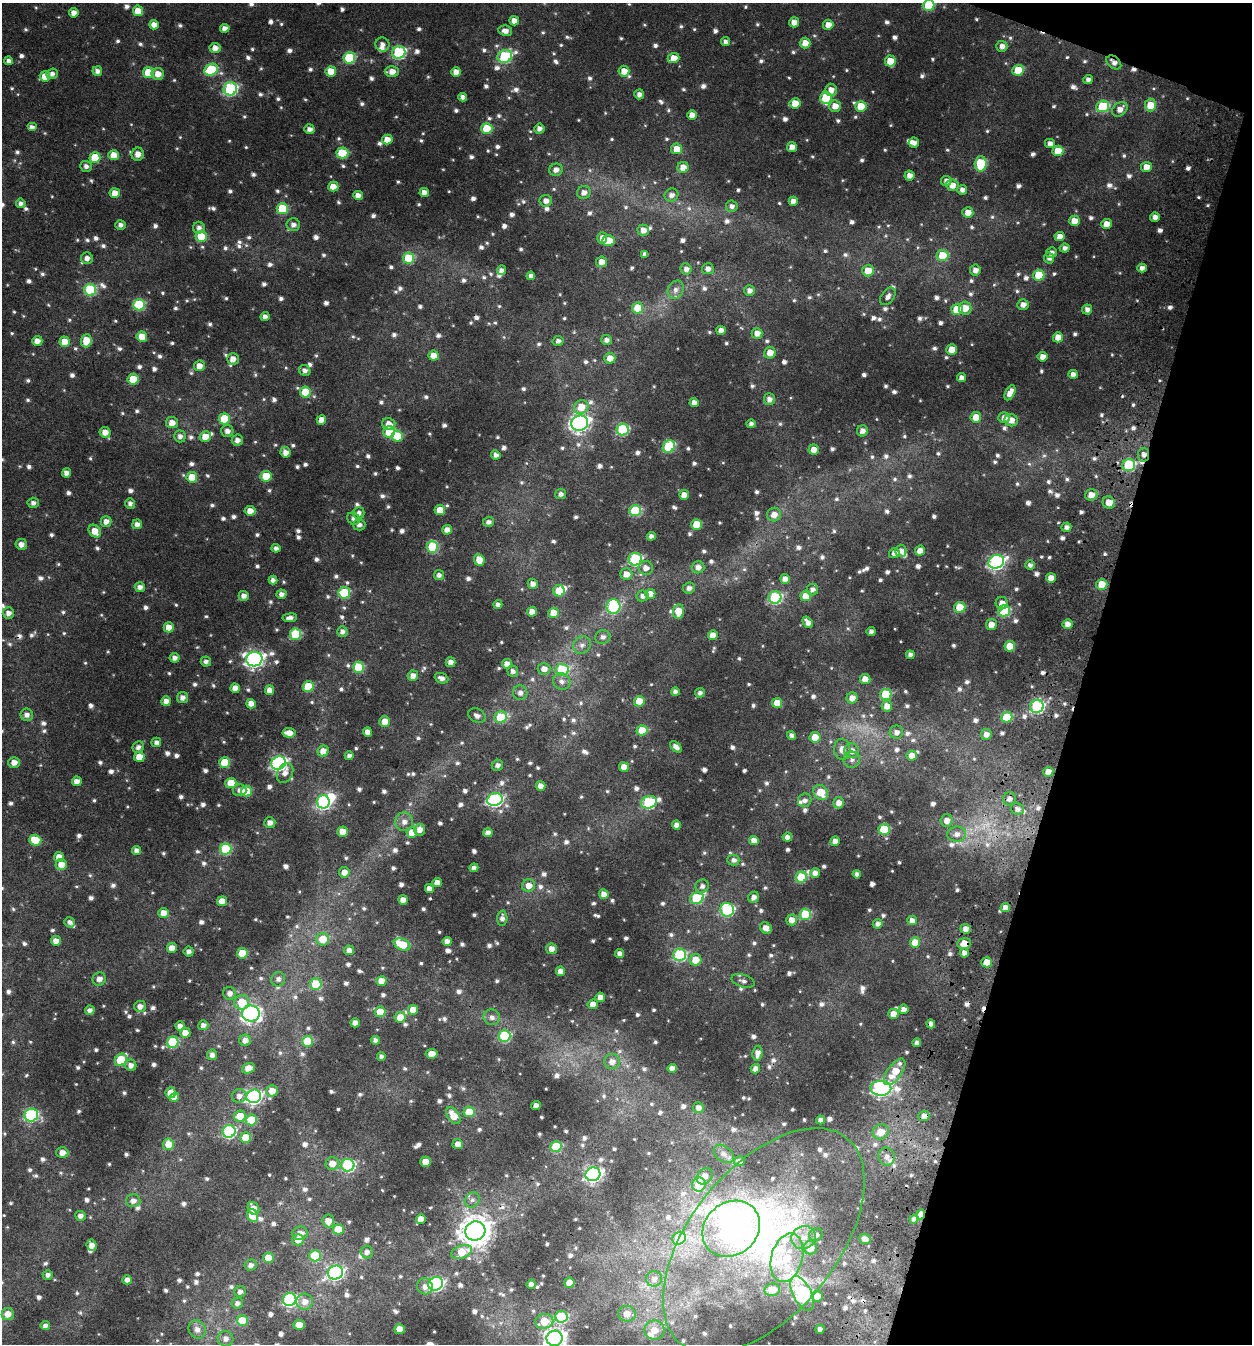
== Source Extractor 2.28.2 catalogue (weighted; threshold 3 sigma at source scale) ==
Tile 8 of 4 x 4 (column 4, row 2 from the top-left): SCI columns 4083-5332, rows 2742-4083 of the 5726 x 5472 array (HDU 1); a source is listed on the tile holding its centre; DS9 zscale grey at full resolution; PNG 1254 x 1346 px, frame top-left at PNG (2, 3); each listed source drawn as its Kron ellipse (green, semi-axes under 4 px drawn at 4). Shown black and unused: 15% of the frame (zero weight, under 3 of 4 exposures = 6% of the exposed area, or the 3 px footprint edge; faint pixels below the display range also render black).
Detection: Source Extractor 2.28.2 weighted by HDU 2 'WHT'; one run over the whole footprint, this tile lists its part. Background 0.00562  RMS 0.0041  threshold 0.0184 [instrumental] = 3 sigma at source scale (4.5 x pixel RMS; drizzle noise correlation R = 1.50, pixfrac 1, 0.0396/0.0396 arcsec/px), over >= 5 px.
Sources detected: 1338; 7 too faint to see at this stretch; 2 inside a brighter object's white glare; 9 cosmic-ray / hot-pixel residue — neither listed nor drawn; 18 inside a brighter listed object's ellipse — not listed separately; of the other 1302, all 500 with FLUX_AUTO >= 1.81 (the completeness limit of this list) listed and drawn (802 fainter detections not listed), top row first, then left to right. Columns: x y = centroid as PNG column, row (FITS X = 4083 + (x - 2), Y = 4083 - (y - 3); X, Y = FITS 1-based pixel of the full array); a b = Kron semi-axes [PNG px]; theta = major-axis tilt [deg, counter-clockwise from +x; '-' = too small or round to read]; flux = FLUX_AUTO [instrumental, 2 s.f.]
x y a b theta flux
929 5 6 5 - 22
138 11 5 5 - 6.3
74 13 5 4 - 3.4
514 21 5 4 - 3.8
794 22 5 5 - 4.4
154 25 5 4 - 3.5
828 25 5 5 - 4.3
225 28 5 4 - 2.6
505 31 7 5 -12 2.9
726 42 4 4 - 2
805 43 5 5 - 5.2
382 44 7 7 - 2.3
1002 46 5 5 - 2.7
215 48 5 5 - 3.6
399 52 6 6 - 56
505 56 7 6 - 49
349 58 6 5 - 34
673 58 6 5 - 6.6
9 61 4 4 - 2.1
890 61 5 5 - 7.7
1114 62 8 5 -40 2.6
211 70 7 5 32 31
1018 70 6 5 - 15
97 71 5 4 - 2.4
331 71 5 5 - 8.8
392 71 7 5 1 4.2
624 71 5 5 - 5.2
456 72 5 5 - 4.8
148 73 5 5 - 15
52 74 6 5 - 2.1
158 74 6 6 - 4.6
45 76 5 5 - 5.5
1088 80 5 4 - 2.1
230 89 7 6 - 71
831 90 6 6 - 3.7
639 94 5 5 - 2.2
462 97 4 4 - 2.1
826 98 6 6 - 22
795 103 5 5 - 8.2
1150 105 6 5 - 9.1
835 106 6 6 - 4.7
861 106 5 5 - 11
1103 106 6 5 - 30
1120 109 8 6 40 3.7
692 115 5 4 - 3.4
32 127 5 4 - 2.6
487 128 5 5 - 16
309 129 5 5 - 2.4
539 129 5 5 - 2.3
387 140 5 5 - 5
914 143 5 5 - 2.7
1050 143 5 4 - 2.3
792 147 5 5 - 3.8
677 149 5 5 - 6.1
1058 151 5 5 - 10
342 153 6 5 - 20
138 154 6 6 - 3.5
114 155 5 5 - 6.1
95 158 5 5 - 17
981 164 7 6 - 23
86 166 6 5 - 2.1
683 167 5 5 - 4.6
1146 167 5 5 - 4.7
556 170 7 6 - 2.8
909 176 5 5 - 3
946 181 5 5 - 2.4
952 185 6 6 - 4.2
333 187 5 5 - 6
962 190 5 4 - 2.2
424 192 4 4 - 2.5
584 192 7 6 - 3
115 193 5 5 - 5.3
358 195 5 4 - 3.6
671 195 7 6 - 2.5
546 201 6 6 - 2.7
793 201 4 4 - 3.3
21 203 5 4 - 1.9
732 206 6 5 - 1.8
282 209 5 5 - 24
968 212 5 5 - 4.6
1155 217 5 4 - 2.6
1074 221 5 5 - 5.5
1107 224 5 5 - 4.5
120 225 5 5 - 2.1
293 225 6 6 - 2.4
199 228 6 6 - 1.9
643 230 6 5 - 3.4
201 237 5 5 - 14
1060 237 5 4 - 4
602 238 6 5 - 2.6
608 241 6 5 - 11
1065 248 5 4 - 1.8
1051 252 5 5 - 2
645 254 4 4 - 2
942 255 6 5 - 13
87 258 6 5 - 2.9
408 258 5 5 - 21
1049 258 5 5 - 2
602 262 5 5 - 3.9
1142 268 5 4 - 2.3
686 269 6 5 - 2.6
708 269 6 5 - 2.3
501 270 5 4 - 1.8
975 270 5 5 - 3
868 271 6 5 - 6.5
1039 275 5 5 - 16
531 276 4 4 - 2.2
90 290 6 6 - 39
676 290 9 7 64 2.5
749 290 5 5 - 2.4
888 296 10 6 53 2.4
139 305 6 5 - 33
1023 305 5 5 - 2.7
638 308 5 5 - 11
965 308 6 6 - 5.2
957 309 6 5 - 17
1087 309 5 5 - 2.3
265 317 4 4 - 2.2
721 330 5 4 - 2.9
757 333 5 5 - 3.5
142 337 5 5 - 8.7
1058 337 5 5 - 5.4
606 340 5 5 - 2.2
37 341 5 5 - 3.3
86 341 6 5 - 8.3
558 341 5 5 - 2
65 342 5 5 - 6.7
952 349 5 5 - 6.5
770 353 6 5 - 5.1
434 356 5 5 - 6.3
1043 357 5 4 - 3.8
610 358 5 5 - 4
233 359 6 6 - 3.9
199 366 5 5 - 4.2
305 370 6 5 - 2.1
1073 374 4 4 - 3
961 378 4 4 - 2.7
133 379 5 5 - 12
305 392 5 5 - 14
1010 393 8 4 63 4.6
769 399 6 5 - 2.6
694 403 4 4 - 2.6
581 407 7 6 - 7.7
976 417 5 5 - 6.7
1004 418 6 5 - 2.9
224 419 5 5 - 17
321 420 5 4 - 4.2
1011 420 7 6 - 4
172 423 6 5 - 4.3
580 423 8 7 - 170
389 424 6 6 - 4.7
751 424 4 4 - 1.9
622 429 6 6 - 41
227 431 6 6 - 2.7
862 431 5 5 - 2.7
105 432 5 5 - 4.1
389 432 6 5 - 20
180 436 6 5 - 2
397 436 5 5 - 16
205 437 6 5 - 5.6
237 440 5 5 - 2.5
669 446 6 5 - 33
814 449 5 5 - 3.8
285 452 5 5 - 3.4
496 455 5 4 - 2
1143 455 7 5 83 2.2
1129 465 6 6 - 39
66 473 4 4 - 2.6
266 476 5 5 - 15
192 477 5 5 - 10
561 494 5 5 - 1.9
684 495 5 5 - 4.3
1091 495 6 5 - 5.1
33 503 5 5 - 2
130 503 5 5 - 1.9
1109 503 6 6 - 5.9
440 510 5 5 - 8.3
250 511 5 5 - 4.4
635 511 6 5 - 28
359 513 6 5 - 2
774 515 7 6 - 3.9
353 519 7 5 -38 1.9
106 521 5 5 - 3.2
488 522 5 5 - 1.9
137 524 5 5 - 2.6
696 524 5 5 - 12
359 525 6 5 - 2
1066 527 5 4 - 2
447 530 5 4 - 3.1
95 531 7 5 -48 5.8
651 536 4 4 - 2
21 544 6 5 - 3.1
432 547 6 5 - 29
276 548 4 4 - 2
901 551 6 5 - 2.3
920 551 5 5 - 5.3
894 553 5 5 - 2.7
635 559 6 6 - 59
479 560 6 5 - 6.6
996 562 8 6 26 110
1030 565 4 4 - 1.8
698 567 6 6 - 3.1
646 568 7 7 - 3.3
626 574 6 5 - 4.6
439 575 5 5 - 2
1051 578 5 5 - 4.7
785 579 5 4 - 3.1
273 580 4 4 - 2.1
533 584 5 5 - 2.8
1102 584 5 5 - 11
140 587 5 5 - 2.5
689 588 6 5 - 2.2
812 589 6 5 - 1.9
559 591 6 5 - 9.3
344 593 6 5 - 23
281 594 5 5 - 2.4
650 594 5 5 - 5.1
244 596 5 5 - 2.6
643 596 6 5 - 1.9
806 596 5 5 - 6.8
775 597 6 6 - 50
1002 603 6 6 - 3.3
498 605 4 4 - 2.1
613 606 7 7 - 43
960 607 5 5 - 14
678 611 7 5 84 9
1004 611 6 5 - 27
532 612 5 5 - 3.8
8 613 6 5 - 3
554 613 5 5 - 9.2
290 618 7 4 6 2
808 622 6 4 -52 2.7
1068 624 5 5 - 3.5
991 625 5 5 - 5
169 627 5 5 - 4.7
871 631 4 4 - 2
342 632 5 5 - 2.2
295 634 5 5 - 28
713 635 5 5 - 4
603 637 7 7 - 2.2
582 645 9 8 - 2.3
1010 646 5 5 - 9.4
910 655 4 4 - 2
175 658 5 5 - 2.5
254 659 8 7 - 180
206 661 5 5 - 1.9
450 662 5 5 - 3.2
507 664 5 5 - 3.8
359 667 5 5 - 24
544 669 6 6 - 3.3
562 670 6 6 - 35
513 671 5 5 - 1.9
413 676 5 5 - 3.3
442 678 7 5 -21 2.4
865 679 5 5 - 5.3
562 681 9 8 - 2.5
308 687 5 5 - 19
235 688 5 4 - 3.9
270 690 5 4 - 3.9
675 692 4 4 - 1.9
520 693 7 7 - 2.4
700 693 5 4 - 1.8
886 694 5 5 - 26
182 698 5 5 - 2.7
852 698 5 5 - 3.8
166 701 5 4 - 3.5
639 701 5 5 - 10
777 703 5 5 - 7.3
251 704 5 4 - 3.9
887 706 5 5 - 4.7
1037 706 7 6 - 60
27 715 6 6 - 2.4
477 716 9 6 -27 2.1
501 717 6 5 - 23
1007 717 5 5 - 20
385 722 5 5 - 5.5
642 730 5 5 - 9.6
368 732 4 4 - 3.5
896 732 7 6 - 2.9
289 733 6 5 - 4.6
986 734 5 5 - 2.9
791 736 5 4 - 2
815 737 5 5 - 8.6
156 742 5 4 - 2
138 747 6 5 - 1.9
676 747 7 4 -42 2.5
842 749 10 8 -86 4.5
323 751 5 5 - 4.6
852 751 7 7 - 3.9
349 756 4 4 - 2.1
912 756 5 5 - 5.7
139 757 5 5 - 7.4
852 760 8 8 - 2.1
14 762 5 5 - 3.8
224 763 5 5 - 18
279 763 7 6 - 120
497 765 6 5 - 1.9
624 767 5 5 - 5.6
1048 772 5 5 - 4.6
285 773 10 7 62 3
77 781 5 5 - 3.3
231 783 5 5 - 10
541 786 5 4 - 4.6
240 790 7 6 - 2.3
246 791 5 5 - 17
821 792 8 6 -50 12
1009 799 7 6 - 2.2
495 800 8 6 18 85
805 800 7 6 - 1.9
323 802 6 6 - 84
649 802 8 6 16 54
839 803 5 5 - 4.1
1017 809 6 6 - 2
947 820 6 6 - 3.6
404 822 9 9 - 3.2
270 823 5 5 - 2.5
676 825 4 4 - 3.1
884 829 5 5 - 24
420 830 6 5 - 3.1
342 832 5 5 - 5.6
412 833 5 5 - 7.9
488 833 5 4 - 2.7
957 834 9 7 6 3
787 837 4 4 - 2.5
35 840 6 5 - 16
754 840 5 4 - 3.7
835 841 5 4 - 3.6
226 849 5 5 - 30
136 851 4 4 - 2.2
59 857 5 4 - 4.5
733 860 6 5 - 2
61 864 5 5 - 4.8
474 868 4 4 - 2
344 872 5 5 - 4
815 873 5 5 - 2.8
857 874 4 4 - 2
801 877 5 5 - 25
437 882 5 4 - 4.1
529 886 6 6 - 4.2
702 886 7 6 - 1.9
429 888 4 4 - 3.6
604 894 5 5 - 3.5
754 897 6 5 - 2.7
697 898 7 5 30 32
403 900 5 4 - 4.1
222 901 5 5 - 4.2
1005 907 4 4 - 3.6
727 910 7 6 - 51
164 913 5 5 - 4.9
805 914 5 5 - 29
502 918 7 5 88 2
792 920 5 5 - 4
912 920 5 4 - 3
70 922 5 4 - 2
878 924 5 4 - 2.1
766 928 6 5 - 3.7
966 929 5 5 - 3.1
323 939 6 6 - 9.3
56 941 5 5 - 3.6
447 941 4 4 - 2.9
915 942 5 5 - 7.8
964 944 7 5 7 6.2
402 945 8 5 -24 12
172 948 5 5 - 4.3
551 949 5 5 - 3.2
349 950 5 4 - 3.3
189 952 5 5 - 1.9
242 953 5 5 - 15
964 953 4 4 - 3
620 954 4 4 - 2.6
680 955 6 6 - 49
696 960 6 6 - 6.9
987 962 5 5 - 7.9
560 971 4 4 - 3
99 979 7 6 - 2.9
278 979 7 7 - 1.9
381 981 5 5 - 5.6
743 981 12 6 -17 1.9
316 984 6 5 - 21
229 993 6 6 - 2.5
600 997 5 4 - 3.7
242 1002 7 7 - 9.2
593 1004 5 5 - 3.8
140 1006 6 5 - 2.7
904 1009 5 4 - 2.8
90 1010 5 4 - 2.4
413 1010 5 5 - 5.1
380 1012 5 5 - 10
251 1014 9 8 - 150
893 1014 5 5 - 4.3
400 1017 5 5 - 5.6
492 1017 8 8 - 2.4
355 1023 4 4 - 2.9
931 1024 4 4 - 2.1
203 1025 5 5 - 2.5
180 1026 4 4 - 3
185 1033 5 5 - 5.4
504 1036 6 6 - 40
245 1040 6 5 - 2.9
375 1040 4 4 - 2
308 1041 5 5 - 18
173 1042 6 5 - 36
917 1043 4 4 - 1.9
757 1053 7 5 85 3
432 1054 6 4 8 4.9
212 1055 5 5 - 2.2
381 1057 4 4 - 1.8
121 1060 7 5 46 27
612 1062 8 7 - 3.6
131 1065 5 5 - 2.6
248 1068 6 5 - 4
672 1068 4 4 - 3.1
755 1069 5 4 - 3.1
895 1072 15 7 54 10
881 1088 10 7 -2 130
272 1091 6 6 - 5.3
171 1093 5 5 - 6.4
239 1096 7 6 - 2.6
254 1096 7 6 - 130
174 1097 5 4 - 4.1
536 1106 4 4 - 3.3
698 1108 5 5 - 2.4
469 1112 5 5 - 10
31 1115 7 6 - 66
453 1115 9 6 -55 8.2
240 1116 6 5 - 9.1
924 1116 5 5 - 3.5
251 1120 5 5 - 16
821 1120 4 4 - 2.8
229 1131 6 6 - 62
881 1132 8 7 - 7
246 1138 5 5 - 13
168 1144 6 5 - 6
458 1144 5 5 - 3.5
556 1147 5 5 - 24
62 1152 6 5 - 3.6
724 1154 11 7 -38 2.2
887 1157 9 8 - 2.7
739 1161 5 5 - 2.5
426 1162 5 5 - 7.6
332 1163 6 6 - 4.7
348 1165 6 6 - 59
593 1174 7 6 - 140
705 1176 9 7 46 2.9
699 1184 7 6 - 9.2
472 1200 8 7 - 1.9
133 1201 7 6 - 2.6
253 1208 7 5 -58 4.2
921 1214 5 3 - 8.3
253 1215 7 5 -62 9.4
80 1216 5 5 - 2.3
421 1219 5 5 - 4.9
914 1219 4 4 - 2
328 1221 6 5 - 4.3
338 1229 5 5 - 14
731 1229 30 26 40 230
475 1231 10 9 - 670
300 1233 7 7 - 3.5
816 1235 7 6 - 2
803 1237 12 11 - 5.4
679 1238 7 6 - 23
865 1239 6 5 - 3.2
298 1240 6 5 - 4.4
764 1241 132 73 51 180
92 1245 5 5 - 3.4
810 1248 7 6 - 7
367 1252 6 6 - 2.2
461 1252 11 6 18 11
315 1256 5 5 - 25
269 1258 5 5 - 11
787 1258 25 15 74 17
251 1265 6 5 - 2.2
335 1273 8 6 25 120
48 1275 5 5 - 1.8
654 1279 8 8 - 2.4
127 1280 4 4 - 3.2
569 1283 5 5 - 6.5
436 1284 7 6 - 89
531 1284 5 4 - 2.5
425 1286 8 7 - 2.8
772 1290 8 6 9 8.9
240 1292 6 5 - 1.9
802 1294 19 9 -62 86
817 1296 5 5 - 5.7
290 1299 7 6 - 90
305 1302 8 8 - 4.3
237 1303 6 5 - 2.1
8 1314 6 6 - 4.6
627 1314 9 8 - 5.8
561 1317 6 6 - 27
242 1321 5 5 - 14
544 1321 9 7 8 10
45 1325 5 4 - 1.9
299 1325 5 5 - 7
197 1329 9 8 - 2.9
400 1329 5 5 - 7.1
820 1329 4 4 - 2.3
654 1330 10 9 - 5.5
555 1338 8 7 - 270
226 1339 8 7 - 2.7
Overlapping masked pixels (flux is a lower limit): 8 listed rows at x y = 1114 62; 1143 455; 1129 465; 884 829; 964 944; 31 1115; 924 1116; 921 1214
Isophote crosses this tile's border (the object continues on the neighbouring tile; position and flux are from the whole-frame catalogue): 2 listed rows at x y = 929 5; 555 1338